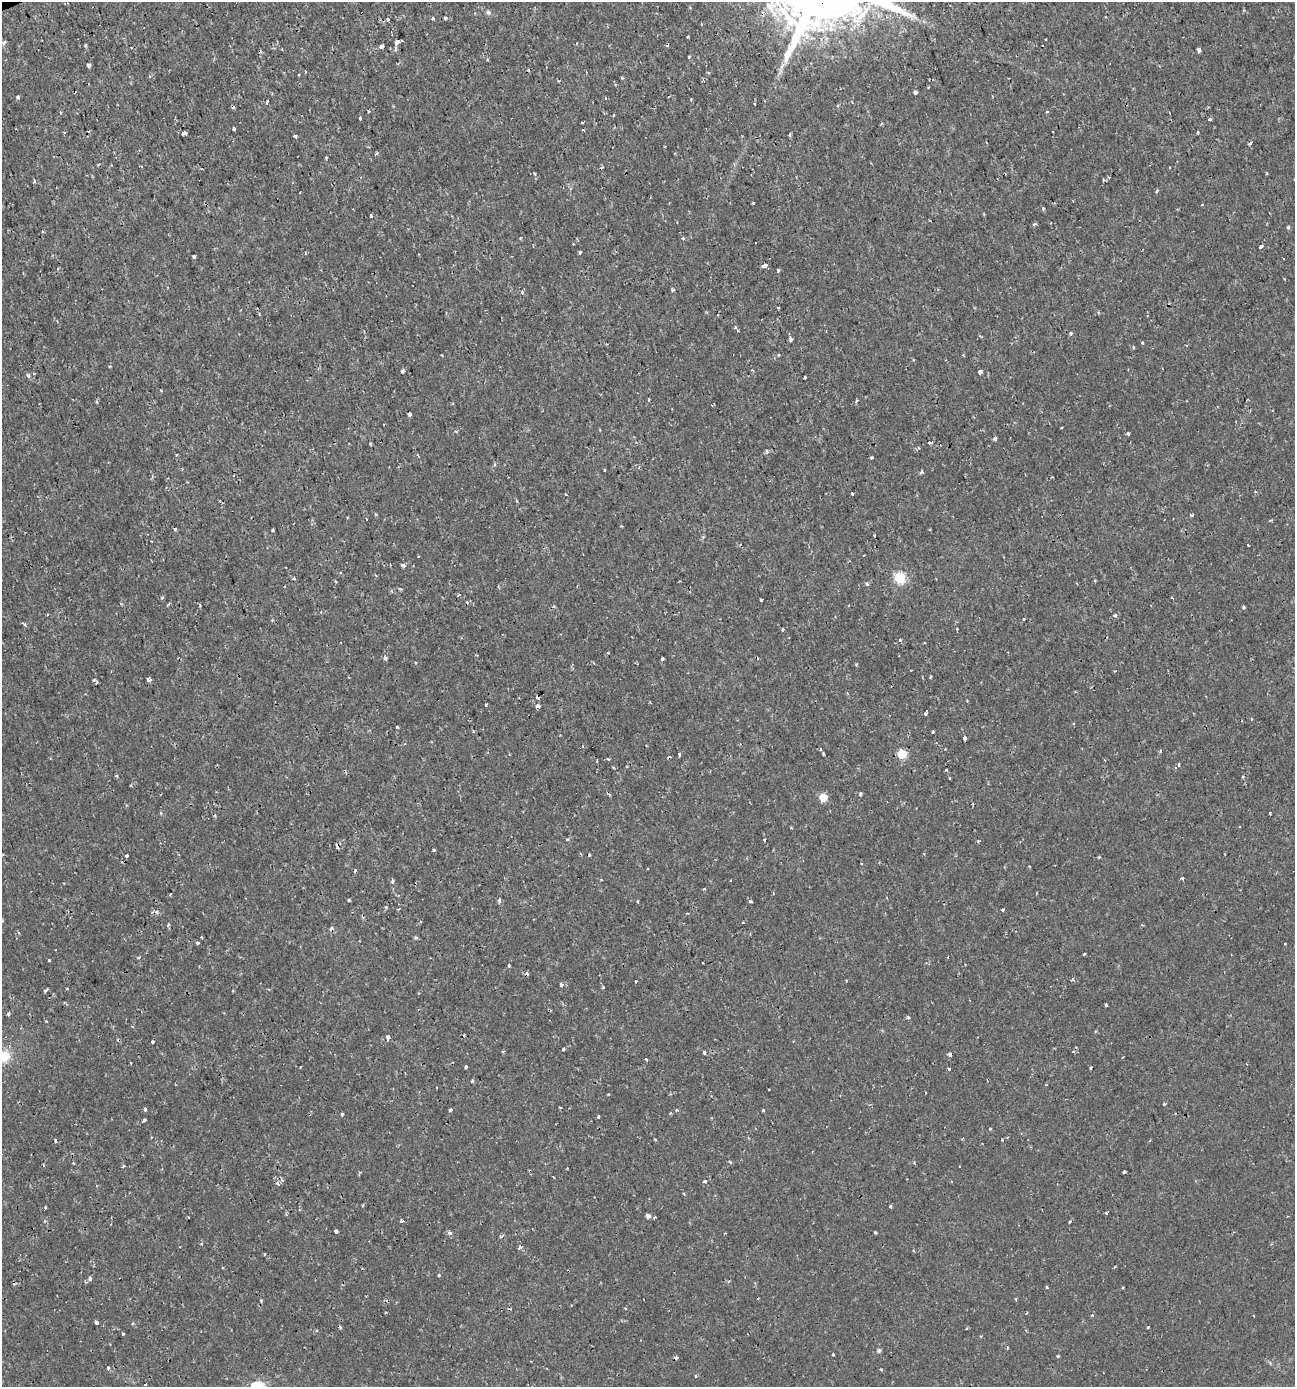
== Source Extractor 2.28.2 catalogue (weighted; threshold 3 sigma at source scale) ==
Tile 11 of 4 x 4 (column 3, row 3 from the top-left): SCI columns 2721-4013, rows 1385-2769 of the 5388 x 5543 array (HDU 1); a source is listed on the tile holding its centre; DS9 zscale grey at full resolution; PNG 1297 x 1389 px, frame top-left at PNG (2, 2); no overlay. Shown black and unused: <1% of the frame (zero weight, under 2 of 3 exposures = <1% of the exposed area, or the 3 px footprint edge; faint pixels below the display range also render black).
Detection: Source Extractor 2.28.2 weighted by HDU 2 'WHT'; one run over the whole footprint, this tile lists its part. Background 0.00175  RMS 0.001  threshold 0.00458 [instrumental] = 3 sigma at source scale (4.5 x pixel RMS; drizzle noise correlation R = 1.50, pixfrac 1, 0.0396/0.0396 arcsec/px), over >= 5 px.
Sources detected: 257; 27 cosmic-ray / hot-pixel residue — not listed; the other 230 listed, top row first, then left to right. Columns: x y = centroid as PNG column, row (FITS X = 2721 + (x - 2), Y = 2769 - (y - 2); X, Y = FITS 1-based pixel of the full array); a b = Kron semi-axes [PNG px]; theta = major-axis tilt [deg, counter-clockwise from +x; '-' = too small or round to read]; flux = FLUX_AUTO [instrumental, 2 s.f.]
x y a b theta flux
488 12 8 6 -26 0.26
432 18 3 3 - 0.21
445 18 3 3 - 0.85
388 19 3 3 - 0.49
687 37 3 3 - 0.37
1046 40 3 3 - 0.21
4 42 6 4 27 0.2
397 42 6 3 40 1.9
86 46 3 3 - 0.16
381 46 5 4 - 0.32
396 47 5 4 - 0.21
1199 50 4 3 - 0.71
689 57 3 3 - 0.64
89 65 4 3 - 0.24
782 66 9 3 58 0.33
916 92 4 4 - 0.39
18 97 3 3 - 0.5
691 100 3 3 - 0.095
267 102 4 2 - 0.13
1047 112 4 3 - 0.12
614 115 4 2 - 0.098
360 118 3 3 - 0.3
1210 119 4 3 - 0.47
234 129 3 3 - 0.51
1198 132 3 3 - 0.21
184 133 4 3 - 0.79
789 134 4 3 - 0.16
295 136 4 3 - 0.21
1250 143 5 3 - 0.23
376 154 5 3 - 0.16
326 158 3 3 - 0.087
98 164 4 3 - 0.093
534 173 3 3 - 0.18
1267 173 3 2 - 0.14
34 181 4 4 - 0.17
753 203 3 3 - 0.18
1202 204 3 2 - 0.13
1043 208 4 3 - 0.15
371 216 3 3 - 0.12
1034 224 5 4 - 0.18
1288 228 4 3 - 0.21
520 238 3 3 - 0.085
683 238 3 3 - 0.22
1261 247 4 3 - 0.23
580 252 3 3 - 0.22
194 256 4 3 - 0.28
1284 258 3 3 - 0.21
764 266 4 3 - 1.4
778 270 3 3 - 0.23
673 290 4 4 - 0.16
522 293 4 3 - 0.24
779 307 3 3 - 0.23
259 314 5 3 - 0.098
736 329 7 3 -46 0.21
1071 333 4 4 - 0.13
791 339 4 3 - 1.3
1142 343 3 3 - 0.17
778 355 3 3 - 0.23
403 371 4 3 - 0.31
980 371 4 3 - 0.67
28 375 5 5 - 0.15
805 377 3 3 - 0.55
161 390 3 3 - 0.098
649 400 3 3 - 0.12
857 400 5 3 - 0.15
409 414 4 3 - 0.68
1061 428 3 2 - 0.11
1128 434 3 3 - 0.46
995 438 3 3 - 0.38
930 442 9 4 7 0.22
370 443 3 3 - 0.23
767 452 6 4 -83 0.23
872 457 3 3 - 0.41
604 470 3 2 - 0.094
921 472 5 4 - 0.18
852 493 3 3 - 0.41
566 494 3 2 - 0.13
347 518 2 2 - 0.1
273 530 4 3 - 0.098
874 535 3 2 - 0.17
1248 545 3 2 - 0.088
403 565 6 4 -27 0.19
294 578 4 3 - 0.099
900 578 6 6 - 7.6
335 581 4 2 - 0.12
1095 581 4 3 - 0.092
867 584 4 3 - 0.25
162 598 3 3 - 0.25
761 600 3 3 - 0.37
169 604 4 3 - 0.13
1243 607 4 3 - 0.13
47 615 3 2 - 0.087
1115 615 4 4 - 0.2
1024 619 3 3 - 0.18
25 624 5 4 - 0.25
957 629 3 2 - 0.12
782 630 3 2 - 0.15
900 640 3 3 - 0.3
608 652 3 2 - 0.17
385 656 6 4 73 0.19
662 659 4 3 - 0.27
416 663 4 3 - 0.11
856 664 4 3 - 0.12
931 676 3 2 - 0.12
94 680 5 4 - 0.19
149 680 4 4 - 0.36
538 697 3 3 - 0.18
486 705 3 3 - 0.45
538 706 3 3 - 1.1
926 713 6 3 70 0.17
1251 719 3 3 - 0.12
397 727 3 3 - 0.1
933 732 3 3 - 0.76
965 738 4 3 - 0.48
945 749 3 2 - 0.1
823 754 3 3 - 0.11
902 754 5 5 - 4
679 755 5 2 - 0.16
608 759 4 3 - 0.095
1179 764 4 4 - 0.22
946 770 4 3 - 0.1
116 776 4 3 - 0.12
949 778 3 3 - 0.23
860 794 4 3 - 0.26
823 797 5 5 - 2.2
161 813 4 3 - 0.15
1270 813 3 3 - 0.17
1239 827 3 2 - 0.14
567 840 4 3 - 0.1
764 840 3 2 - 0.16
978 842 4 3 - 0.15
337 846 7 4 -87 0.34
434 850 3 3 - 0.23
581 854 3 2 - 0.096
126 856 3 3 - 0.43
1099 857 3 3 - 0.14
1029 866 3 2 - 0.068
1182 878 4 3 - 0.14
392 881 6 4 68 0.19
773 894 4 3 - 0.12
349 900 3 3 - 0.28
499 901 4 3 - 0.48
638 901 3 3 - 0.31
751 902 3 3 - 0.33
385 907 4 4 - 0.13
1002 910 3 3 - 0.31
743 922 3 2 - 0.19
168 925 3 3 - 0.23
331 929 6 5 - 0.26
415 937 5 4 - 0.15
197 943 3 3 - 0.31
1084 954 3 3 - 0.21
139 957 5 3 - 0.12
49 960 3 3 - 0.11
509 965 3 3 - 0.16
1073 979 5 4 - 0.13
635 981 3 3 - 0.23
561 984 4 3 - 0.35
603 987 3 3 - 0.095
45 990 4 3 - 0.23
1106 1005 3 3 - 0.18
8 1014 4 4 - 0.15
908 1017 4 3 - 0.23
388 1037 4 3 - 0.53
793 1041 2 2 - 0.073
153 1042 3 3 - 0.25
564 1049 3 3 - 0.29
503 1052 3 3 - 0.15
1073 1052 5 3 - 0.11
704 1053 3 3 - 0.31
950 1054 4 3 - 0.56
4 1056 16 15 - 2
647 1059 4 3 - 0.13
466 1067 4 3 - 0.14
949 1069 3 3 - 0.32
472 1081 3 3 - 0.26
1046 1085 3 2 - 0.066
1164 1104 4 3 - 0.11
560 1107 3 2 - 0.084
145 1109 4 3 - 0.16
451 1110 3 3 - 0.28
677 1110 4 3 - 0.17
763 1110 3 3 - 0.25
342 1114 3 3 - 0.25
598 1117 3 3 - 0.15
144 1120 4 3 - 0.62
990 1129 4 3 - 0.11
1002 1139 3 3 - 0.19
655 1140 3 2 - 0.16
730 1162 5 3 - 0.11
914 1162 3 3 - 0.092
73 1163 4 3 - 0.09
124 1166 4 2 - 0.15
1124 1172 3 3 - 0.31
282 1180 5 3 - 0.15
705 1181 4 3 - 1.1
278 1184 5 4 - 0.24
890 1206 3 3 - 0.46
45 1208 3 2 - 0.12
1106 1212 3 3 - 0.18
286 1214 4 4 - 0.12
648 1216 4 4 - 0.34
654 1218 4 3 - 0.11
401 1221 4 4 - 0.14
1069 1222 3 3 - 0.12
336 1231 4 3 - 0.3
875 1232 3 3 - 0.11
450 1233 7 5 -3 0.22
500 1237 5 4 - 0.16
201 1244 4 3 - 0.13
520 1247 4 3 - 0.85
265 1254 3 3 - 0.1
1114 1267 3 3 - 0.32
439 1275 3 3 - 0.22
90 1278 6 3 86 0.23
1047 1287 3 2 - 0.18
1123 1288 3 2 - 0.12
1015 1299 4 3 - 0.1
261 1300 5 3 - 0.093
1092 1315 4 3 - 0.12
96 1322 4 3 - 0.42
340 1327 4 3 - 0.14
1148 1327 3 3 - 0.26
123 1334 3 3 - 0.14
879 1350 5 4 - 0.24
833 1354 3 3 - 0.28
1058 1356 3 3 - 0.19
108 1368 4 4 - 0.27
881 1369 4 2 - 0.11
696 1376 4 3 - 0.13
Overlapping masked pixels (flux is a lower limit): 4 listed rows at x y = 337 846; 331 929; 950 1054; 520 1247
Isophote crosses this tile's border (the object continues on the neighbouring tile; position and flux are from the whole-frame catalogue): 1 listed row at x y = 4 1056